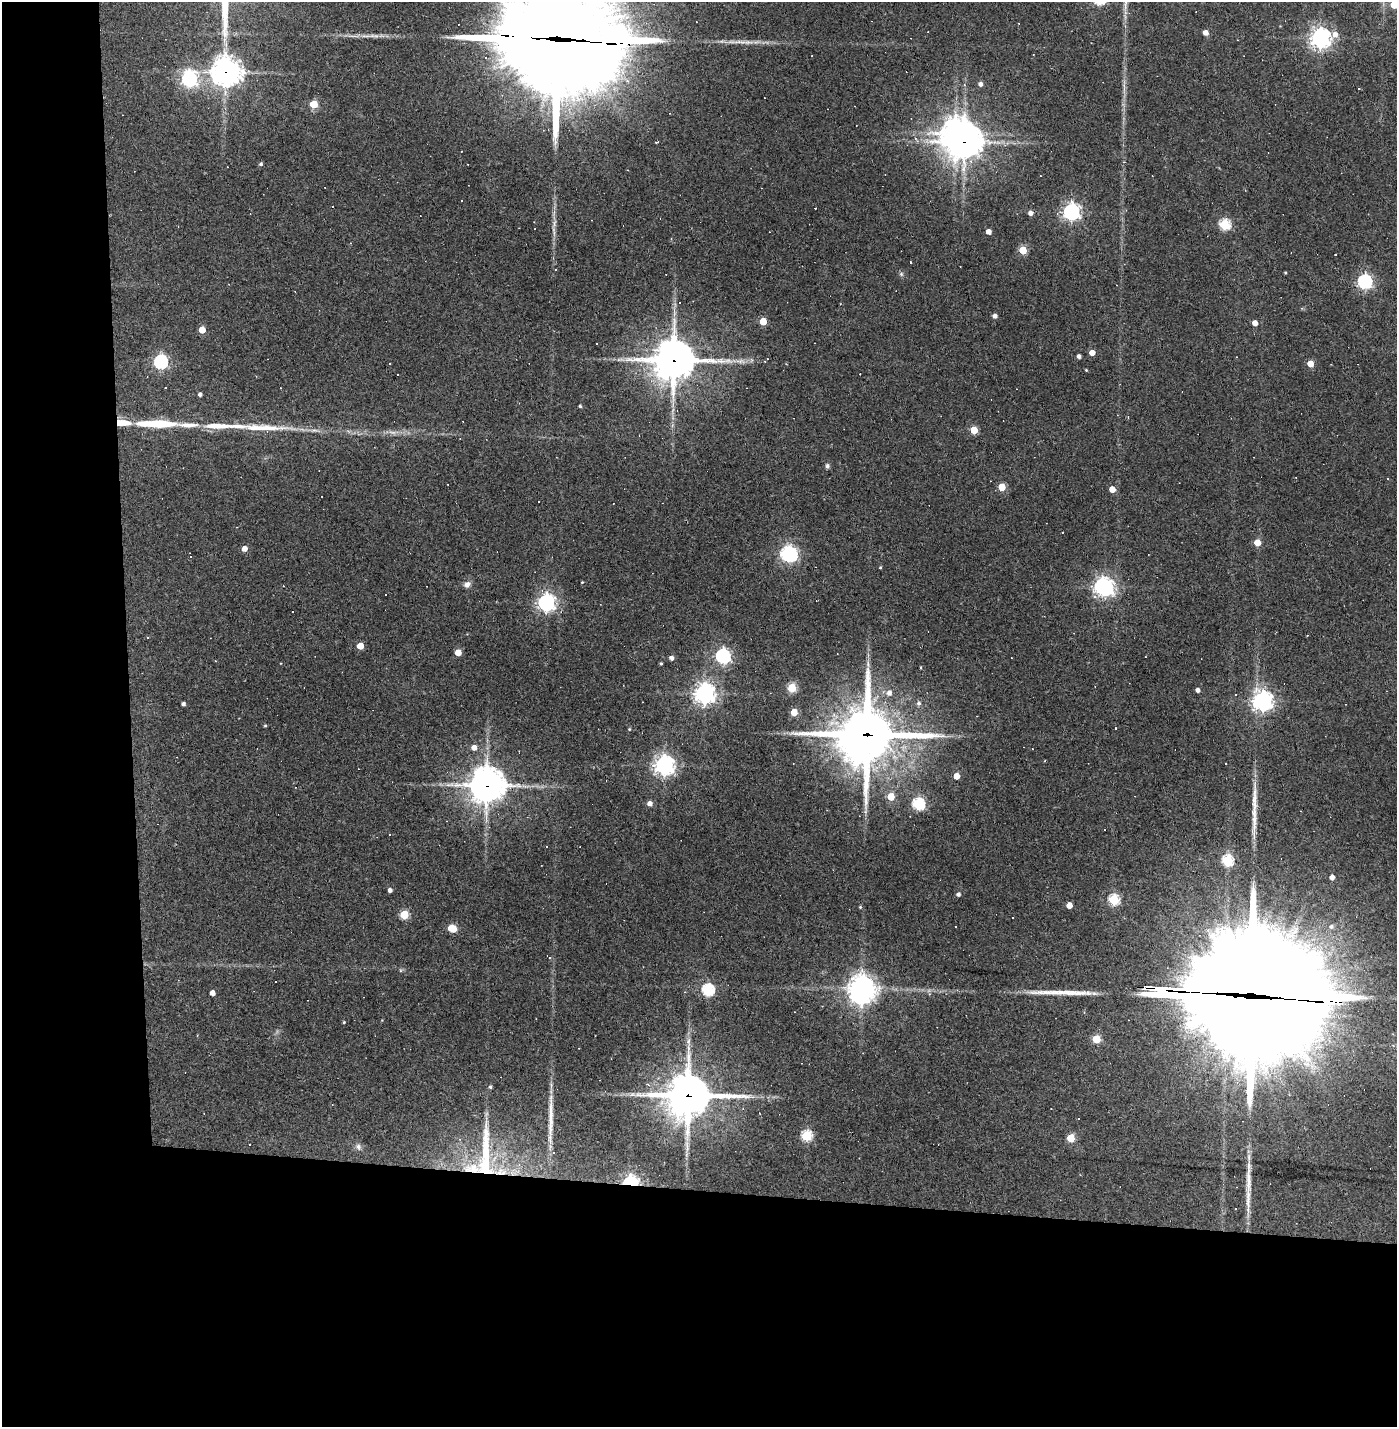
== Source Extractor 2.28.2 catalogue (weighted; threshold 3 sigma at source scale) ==
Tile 7 of 3 x 3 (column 1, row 3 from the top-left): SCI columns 60-1454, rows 1-1425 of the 4302 x 4274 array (HDU 1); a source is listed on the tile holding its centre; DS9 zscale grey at full resolution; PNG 1399 x 1429 px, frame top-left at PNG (2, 2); no overlay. Shown black and unused: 24% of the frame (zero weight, under 2 of 3 exposures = <1% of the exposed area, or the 3 px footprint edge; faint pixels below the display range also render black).
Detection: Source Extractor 2.28.2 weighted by HDU 2 'WHT'; one run over the whole footprint, this tile lists its part. Background 0.201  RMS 0.0083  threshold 0.0374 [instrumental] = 3 sigma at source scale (4.5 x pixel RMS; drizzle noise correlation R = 1.50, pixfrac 1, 0.05/0.05 arcsec/px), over >= 5 px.
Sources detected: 147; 1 too faint to see at this stretch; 1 inside a brighter object's white glare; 32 cosmic-ray / hot-pixel residue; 5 long thin detections or spike segments (spike, bleed or trail) — not listed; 5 inside a brighter listed object's ellipse — not listed separately; the other 103 listed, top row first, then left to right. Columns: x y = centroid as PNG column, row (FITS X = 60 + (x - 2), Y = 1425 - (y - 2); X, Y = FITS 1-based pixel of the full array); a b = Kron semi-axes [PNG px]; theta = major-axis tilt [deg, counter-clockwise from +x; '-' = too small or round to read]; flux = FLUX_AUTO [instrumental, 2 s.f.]
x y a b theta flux
1394 5 5 5 - 20
1205 33 4 4 - 6.2
1320 38 8 7 - 510
563 40 74 35 -5 21000
226 72 11 10 - 850
189 79 7 6 - 230
627 80 6 5 - 2.4
980 84 5 5 - 3.3
313 104 5 5 - 24
956 134 12 9 43 860
915 138 6 4 -71 1.5
964 142 13 10 48 1200
261 164 4 4 - 1.7
461 200 3 2 - 0.62
1071 212 6 6 - 330
1030 213 5 5 - 3.8
1224 224 6 5 - 69
988 232 4 4 - 5.5
1023 250 5 5 - 30
1335 254 3 2 - 0.62
1285 272 3 2 - 0.76
901 274 7 4 -89 1.5
1365 282 6 6 - 200
995 316 5 4 - 3.4
763 321 5 4 - 21
1255 323 5 4 - 5.9
202 330 5 4 - 15
1092 353 4 4 - 7.8
1079 356 4 4 - 2.7
674 360 16 14 1 2100
741 361 14 6 -5 5
160 362 6 6 - 170
1310 363 5 4 - 13
786 364 3 3 - 0.57
1086 370 4 3 - 0.77
200 394 4 4 - 2
580 406 4 3 - 1.2
1128 417 3 3 - 0.66
156 424 41 7 -1 48
217 426 40 8 -1 18
974 430 5 5 - 23
827 466 7 5 -78 2
1388 479 3 2 - 0.82
1002 487 5 5 - 23
1112 489 5 4 - 10
538 501 3 3 - 2.1
1257 542 5 5 - 11
244 548 4 4 - 7.7
789 554 9 6 -21 260
880 567 4 3 - 0.81
467 584 8 7 - 3.9
1104 587 9 7 -28 420
546 603 7 6 - 350
148 637 4 3 - 0.61
360 646 5 4 - 14
458 652 5 4 - 14
723 656 6 6 - 210
671 658 5 4 - 3.5
215 661 3 2 - 0.54
661 664 4 3 - 1
920 667 4 2 - 0.71
792 688 5 5 - 42
1198 690 4 4 - 3.1
889 693 7 7 - 4.2
704 694 7 7 - 490
1235 695 3 3 - 0.71
1263 701 8 7 - 490
919 703 6 6 - 2.5
183 704 4 4 - 2.1
794 712 5 4 - 19
265 725 4 4 - 0.89
629 729 4 4 - 0.81
867 735 25 23 7 3400
474 747 5 5 - 5.5
664 765 7 7 - 420
956 776 4 4 - 9.7
487 785 13 12 - 1300
891 797 5 5 - 23
650 803 5 5 - 4.7
918 804 6 6 - 100
390 834 3 3 - 1.6
1227 860 6 5 - 79
1332 877 4 4 - 4.7
390 890 4 4 - 3
958 894 5 4 - 2.2
1114 900 5 5 - 68
1069 905 5 4 - 9.6
860 907 4 3 - 0.91
404 915 5 5 - 39
1331 926 8 6 16 3.1
452 928 6 5 - 26
862 988 9 8 - 800
708 990 6 6 - 110
212 993 4 4 - 6
1249 996 101 39 -5 37000
344 1022 3 3 - 0.78
1096 1039 5 5 - 29
688 1095 18 16 3 2300
806 1136 5 5 - 67
1071 1138 5 5 - 25
358 1147 9 8 - 3.2
485 1156 85 27 -86 88
630 1182 7 5 -2 210
Overlapping masked pixels (flux is a lower limit): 11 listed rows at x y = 563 40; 226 72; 956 134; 964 142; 674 360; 867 735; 487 785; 1249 996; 688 1095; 485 1156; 630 1182
Isophote crosses this tile's border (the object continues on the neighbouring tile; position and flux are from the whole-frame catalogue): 3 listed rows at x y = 1394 5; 563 40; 1249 996